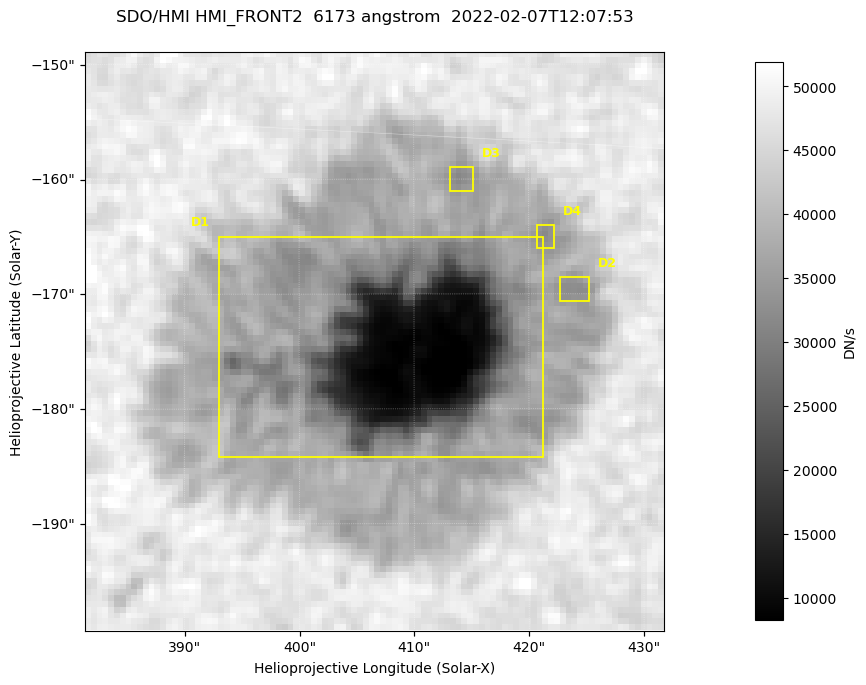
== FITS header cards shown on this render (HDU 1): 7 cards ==
TELESCOP= 'SDO/HMI '           / Telescope
INSTRUME= 'HMI_FRONT2'         / For HMI: HMI_SIDE1, HMI_FRONT2, or HMI_COMBINED
WAVELNTH=                6173. / [angstrom] Wavelength
DATE-OBS= '2022-02-07T12:07:53.700' / [ISO] Observation date {DATE__OBS}
CTYPE1  = 'HPLN-TAN'           / CTYPE1: HPLN
CTYPE2  = 'HPLT-TAN'           / CTYPE2: HPLT
BUNIT   = 'DN/s    '           / Physical Units

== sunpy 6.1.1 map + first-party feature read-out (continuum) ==
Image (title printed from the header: SDO/HMI HMI_FRONT2  6173 angstrom  2022-02-07T12:07:53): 100 x 100 px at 0.504 arcsec/px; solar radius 973 arcsec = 1930 px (partial field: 0.1% of the solar disc is inside the frame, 100% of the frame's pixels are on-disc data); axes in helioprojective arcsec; data unit DN/s (BUNIT, on the colour bar)
Orientation: roll -0.0702 deg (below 1 deg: not rotated)
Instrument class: CONTINUUM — white-light / continuum photospheric image (CONTENT/OBS_TYPE)
Dark features (sunspots / pores): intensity divided by the frame's on-disc median (partial field: no limb-darkening profile); reference = the frame's on-disc median (the 8%-of-disc-diameter window exceeds this field); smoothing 3 px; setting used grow <= 0.75, no closing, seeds <= 0.75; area >= 9 px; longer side >= 3 px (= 1.5 arcsec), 3 px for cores <= 0.7; partial field; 4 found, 4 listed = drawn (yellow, D1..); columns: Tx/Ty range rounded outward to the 2 arcsec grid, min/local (2 s.f., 1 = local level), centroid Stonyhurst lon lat
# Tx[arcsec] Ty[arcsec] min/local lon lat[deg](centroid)
D1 392..422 -184..-164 0.16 +26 -16
D2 422..426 -172..-168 0.72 +27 -16
D3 412..416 -162..-158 0.72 +26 -15
D4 420..422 -166..-164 0.73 +27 -15